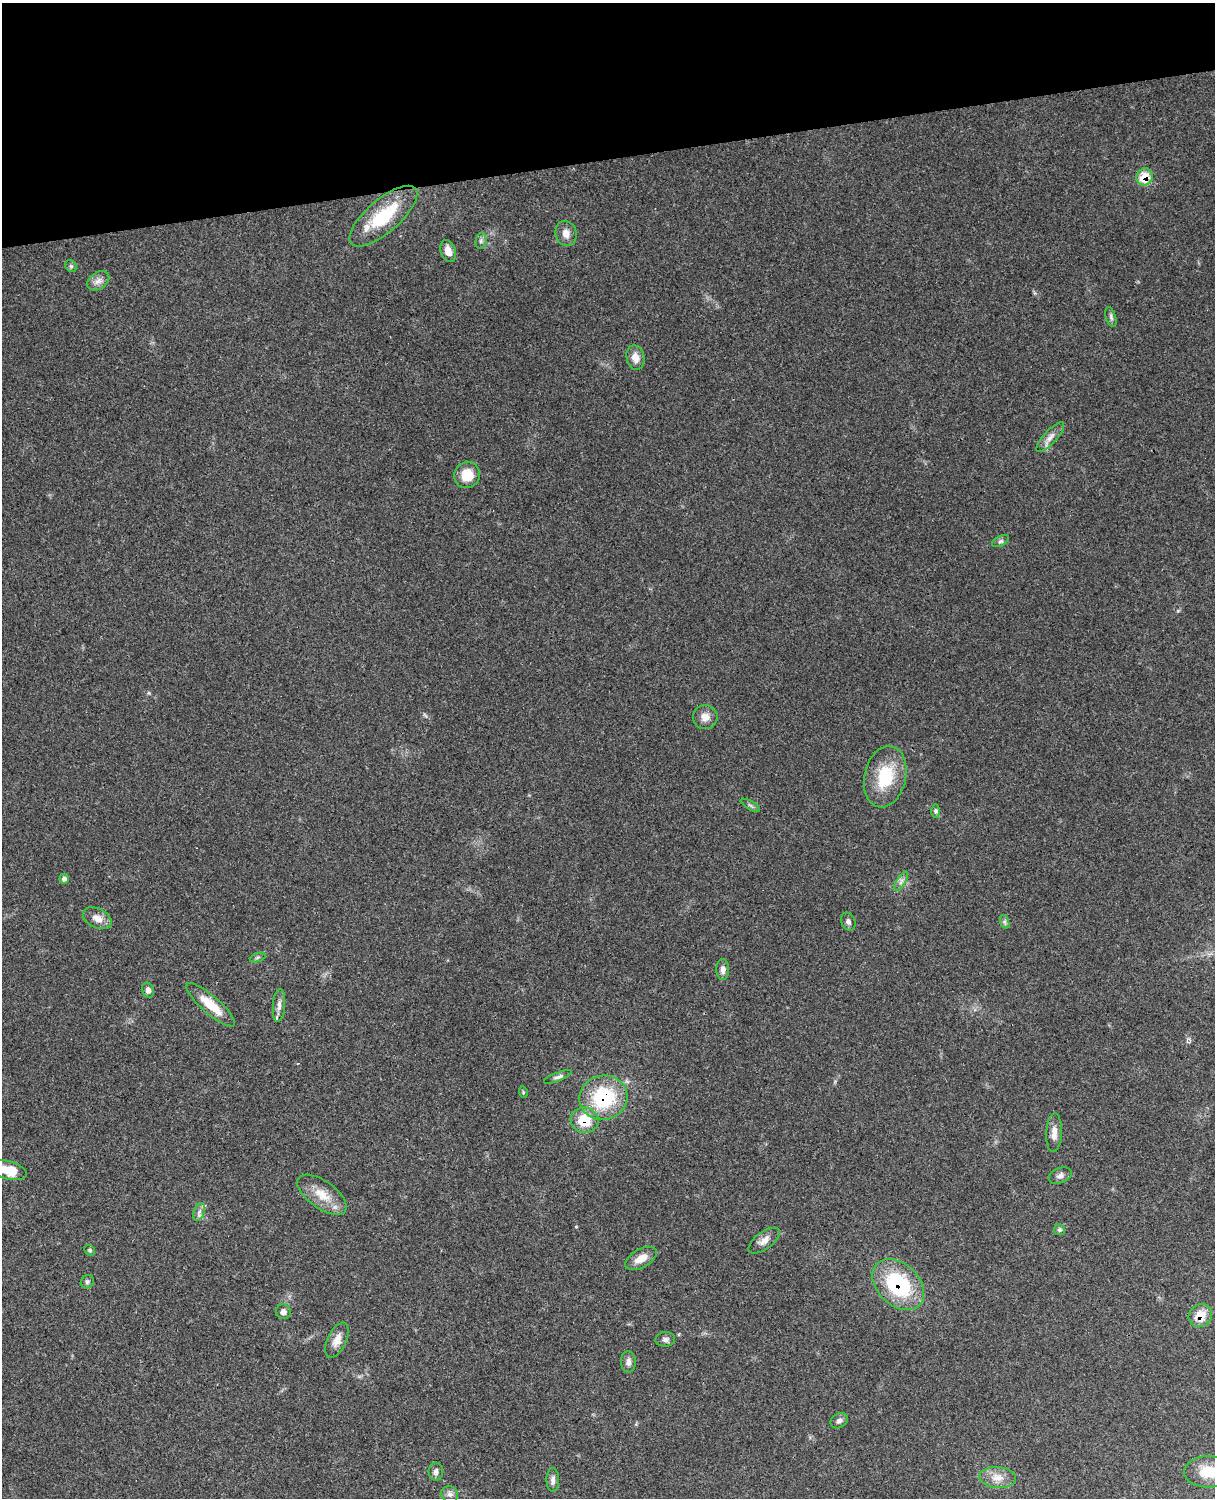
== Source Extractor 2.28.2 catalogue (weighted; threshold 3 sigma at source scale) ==
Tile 3 of 4 x 3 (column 3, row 1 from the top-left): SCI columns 2546-3758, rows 3268-4763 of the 5088 x 4924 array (HDU 1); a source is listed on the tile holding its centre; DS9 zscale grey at full resolution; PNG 1217 x 1500 px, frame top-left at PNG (2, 3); each listed source drawn as its Kron ellipse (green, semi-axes under 4 px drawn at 4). Shown black and unused: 10% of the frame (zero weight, under 3 of 4 exposures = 6% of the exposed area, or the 3 px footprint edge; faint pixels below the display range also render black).
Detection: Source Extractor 2.28.2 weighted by HDU 2 'WHT'; one run over the whole footprint, this tile lists its part. Background 0.109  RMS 0.0066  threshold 0.0298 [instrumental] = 3 sigma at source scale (4.5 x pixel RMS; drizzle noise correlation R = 1.50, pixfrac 1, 0.05/0.05 arcsec/px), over >= 5 px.
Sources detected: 52; all 52 listed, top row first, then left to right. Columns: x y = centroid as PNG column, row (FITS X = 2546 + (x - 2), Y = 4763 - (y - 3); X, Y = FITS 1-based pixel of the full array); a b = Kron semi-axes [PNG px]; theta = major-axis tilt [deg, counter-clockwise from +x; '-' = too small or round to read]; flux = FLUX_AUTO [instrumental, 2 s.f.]
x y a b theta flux
1145 177 9 8 - 14
383 216 42 16 41 37
566 233 12 10 -76 5.3
481 241 8 5 83 1.8
448 251 11 7 -74 5.7
71 266 6 5 - 1.1
98 281 12 8 35 4
1111 317 10 5 -73 1.6
635 358 12 9 -76 5.9
1050 437 19 6 47 4.6
467 475 13 12 - 13
1000 541 9 5 27 1.6
705 717 12 12 - 5.5
885 777 31 20 77 28
750 805 11 3 -29 1.3
936 811 7 4 -90 1.3
64 879 5 4 - 2.3
901 881 11 4 57 2.2
97 918 15 9 -26 6
848 922 9 7 -67 2.1
1005 922 7 4 -71 1.3
258 957 8 3 19 1.1
723 969 10 6 -90 3.1
148 990 7 5 -68 2.5
211 1005 31 9 -41 15
279 1005 16 6 86 3.8
558 1077 15 4 21 2.1
523 1092 6 3 -73 0.74
603 1098 24 22 16 49
584 1120 14 12 -15 18
1054 1133 19 8 88 5.8
8 1170 20 9 -15 16
1060 1176 12 7 21 2.9
322 1195 29 14 -35 13
199 1212 9 5 68 2.4
1059 1230 5 5 - 1.3
764 1241 18 8 36 5.4
90 1250 6 5 - 0.99
641 1258 17 9 30 7.5
87 1282 7 6 - 1.5
898 1284 30 21 -43 57
283 1312 7 7 - 3.2
1200 1316 12 11 - 11
665 1339 10 7 4 2.5
337 1340 19 9 65 6.5
628 1362 10 7 -88 3.2
839 1421 9 7 32 2.4
436 1472 9 7 -90 2.4
1208 1472 24 15 1 16
998 1477 18 10 -5 7.6
553 1480 12 6 -89 2.6
450 1494 9 8 - 2.7
Overlapping masked pixels (flux is a lower limit): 5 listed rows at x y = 1145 177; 603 1098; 584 1120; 898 1284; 1200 1316
Isophote crosses this tile's border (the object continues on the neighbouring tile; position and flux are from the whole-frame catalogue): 2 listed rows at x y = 8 1170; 1208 1472